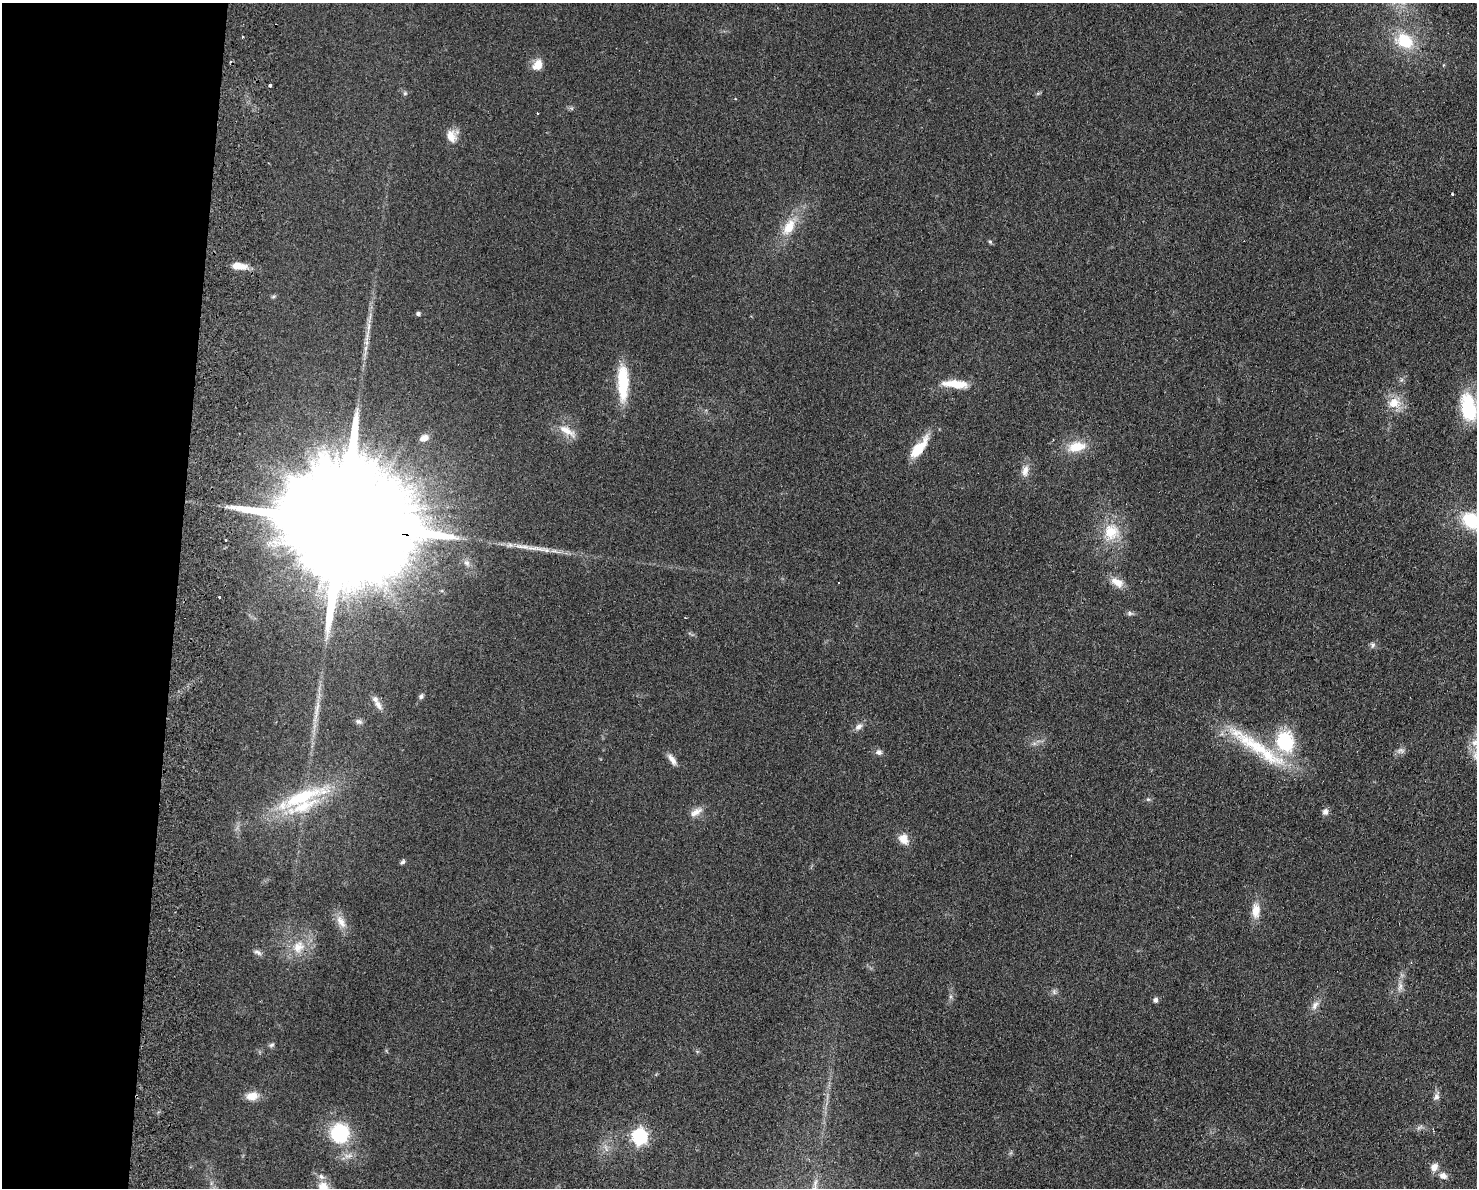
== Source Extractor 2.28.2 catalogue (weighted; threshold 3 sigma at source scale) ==
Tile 4 of 3 x 4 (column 1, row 2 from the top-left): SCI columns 284-1758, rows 2383-3568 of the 4877 x 4765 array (HDU 1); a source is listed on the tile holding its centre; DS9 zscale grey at full resolution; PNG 1479 x 1190 px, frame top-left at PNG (2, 3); no overlay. Shown black and unused: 12% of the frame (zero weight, under 2 of 3 exposures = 3% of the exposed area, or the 3 px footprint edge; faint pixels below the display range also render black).
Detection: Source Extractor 2.28.2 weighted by HDU 2 'WHT'; one run over the whole footprint, this tile lists its part. Background 0.0934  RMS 0.0095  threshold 0.0426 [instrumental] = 3 sigma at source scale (4.5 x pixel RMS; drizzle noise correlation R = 1.50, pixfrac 1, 0.05/0.05 arcsec/px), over >= 5 px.
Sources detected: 70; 1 inside a brighter object's white glare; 2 cosmic-ray / hot-pixel residue — not listed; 3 inside a brighter listed object's ellipse — not listed separately; the other 64 listed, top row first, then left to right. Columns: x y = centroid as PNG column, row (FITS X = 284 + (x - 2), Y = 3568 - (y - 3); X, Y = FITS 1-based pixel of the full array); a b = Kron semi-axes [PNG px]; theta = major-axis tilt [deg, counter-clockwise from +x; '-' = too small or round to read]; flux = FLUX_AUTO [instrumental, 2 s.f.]
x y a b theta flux
242 37 3 2 - 0.84
1405 41 19 15 -29 35
537 65 14 10 61 10
270 86 3 3 - 5.8
405 93 5 5 - 1.4
1038 93 6 4 19 1.3
537 113 3 2 - 1.4
451 136 17 13 -72 10
1452 194 3 2 - 0.91
789 227 24 13 59 21
990 242 6 4 -41 1.5
239 266 19 8 -8 11
273 297 6 4 2 1.4
418 314 5 4 - 2.4
368 328 22 4 86 7.2
623 382 40 11 -89 42
955 384 33 10 -4 20
1394 403 17 14 11 15
1468 408 34 17 -78 50
567 431 28 9 -32 12
424 438 10 7 25 7.2
1076 447 23 13 12 20
919 448 29 10 52 25
1025 471 16 9 79 7.7
1471 520 19 14 -41 46
341 522 73 24 -11 77000
1111 532 25 23 84 29
225 540 3 2 - 1.5
1117 582 18 10 -28 11
1130 613 7 5 -31 2
685 618 3 2 - 0.75
1372 645 8 6 81 2.5
421 696 7 6 - 2.2
378 705 15 7 -59 5.8
317 709 22 6 80 8.5
359 722 10 6 -24 2.7
859 727 11 7 40 4.7
1285 741 33 26 -75 63
1256 746 104 15 -32 70
1401 750 11 5 -12 2.7
879 752 9 7 -24 3.3
672 759 17 7 -56 5.8
300 797 73 17 20 70
1148 799 6 5 - 1.6
696 812 20 8 31 7.3
1325 812 9 7 73 3.8
903 839 14 11 -55 9.6
403 862 7 5 40 1.9
1256 911 20 10 89 13
341 922 20 10 -61 10
298 947 20 15 63 19
258 952 12 5 -29 3.1
1400 986 13 7 89 5.2
1054 992 8 4 -89 2
1155 1000 6 6 - 2.9
1315 1005 14 8 55 5.9
271 1045 8 4 27 1.8
252 1096 13 9 9 12
1436 1097 11 7 51 3.7
340 1133 21 20 - 57
639 1136 7 6 - 230
1434 1167 11 9 53 6.9
1443 1176 10 8 -29 6
323 1187 24 16 -55 19
Overlapping masked pixels (flux is a lower limit): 1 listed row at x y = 341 522
Isophote crosses this tile's border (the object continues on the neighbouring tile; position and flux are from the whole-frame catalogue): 2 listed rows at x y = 1471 520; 323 1187